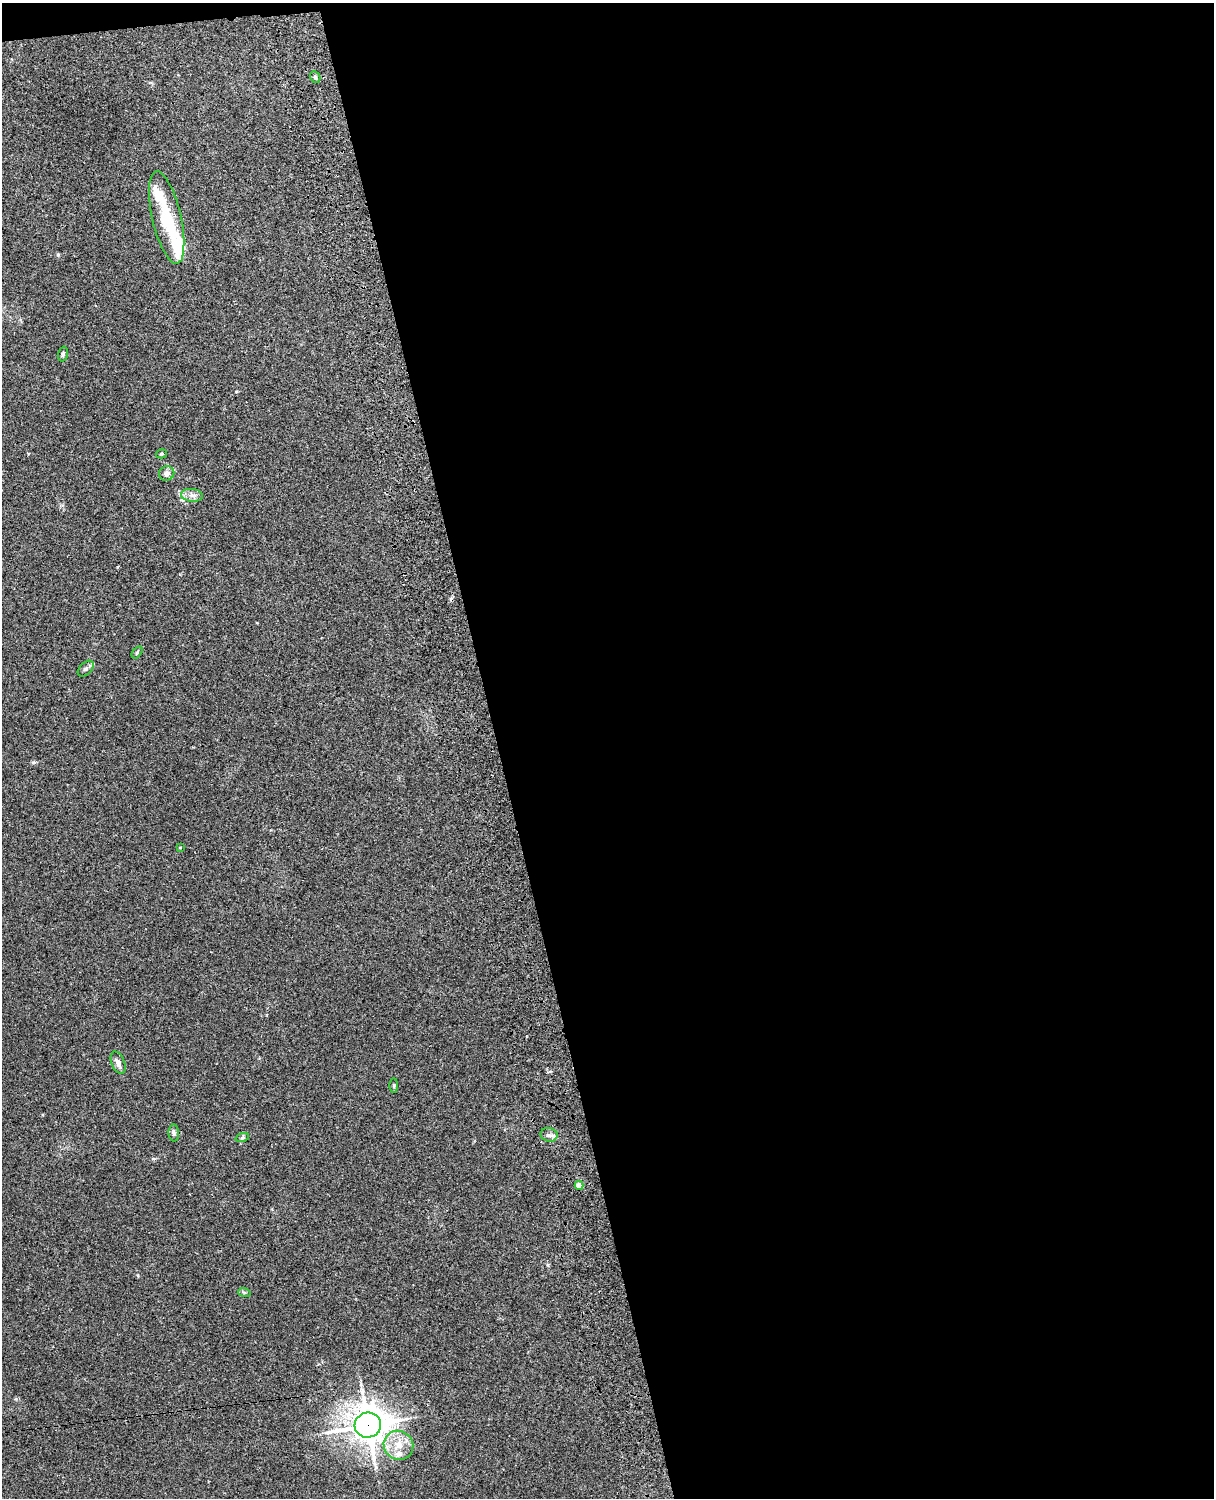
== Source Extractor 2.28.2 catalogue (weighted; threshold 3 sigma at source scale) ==
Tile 4 of 4 x 3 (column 4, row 1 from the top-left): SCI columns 3757-4968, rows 3157-4652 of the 5089 x 4928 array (HDU 1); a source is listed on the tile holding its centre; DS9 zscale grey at full resolution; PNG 1216 x 1500 px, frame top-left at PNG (2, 3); each listed source drawn as its Kron ellipse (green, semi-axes under 4 px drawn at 4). Shown black and unused: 60% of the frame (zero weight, under 3 of 4 exposures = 6% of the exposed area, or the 3 px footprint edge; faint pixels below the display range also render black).
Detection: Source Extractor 2.28.2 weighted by HDU 2 'WHT'; one run over the whole footprint, this tile lists its part. Background 0.134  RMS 0.0069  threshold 0.0312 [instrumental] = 3 sigma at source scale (4.5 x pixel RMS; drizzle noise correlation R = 1.50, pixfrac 1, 0.05/0.05 arcsec/px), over >= 5 px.
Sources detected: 22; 1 cosmic-ray / hot-pixel residue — neither listed nor drawn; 3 inside a brighter listed object's ellipse — not listed separately; the other 18 listed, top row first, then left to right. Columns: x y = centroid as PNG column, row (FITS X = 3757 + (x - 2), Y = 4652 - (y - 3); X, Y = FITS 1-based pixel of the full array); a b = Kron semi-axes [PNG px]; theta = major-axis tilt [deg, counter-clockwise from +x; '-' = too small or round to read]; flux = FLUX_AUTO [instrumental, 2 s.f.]
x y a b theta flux
315 77 6 5 - 1.2
167 217 47 14 -77 28
63 354 7 4 75 1.1
161 454 5 4 - 0.91
167 473 8 7 - 2.9
192 495 11 6 -5 3.2
137 652 7 4 54 1
86 669 9 6 45 2
180 847 3 2 - 0.47
118 1063 12 6 -68 3.6
394 1086 7 3 -90 0.78
174 1133 8 5 -88 1.8
549 1135 8 7 - 2.5
242 1138 7 4 19 1.1
579 1185 4 4 - 11
244 1292 6 4 -18 0.85
368 1425 13 12 - 1100
398 1445 15 14 - 12
Overlapping masked pixels (flux is a lower limit): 2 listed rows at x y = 579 1185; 368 1425
Unlisted compact peaks at least as high as the median listed source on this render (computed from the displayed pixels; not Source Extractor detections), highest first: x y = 58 255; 33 762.